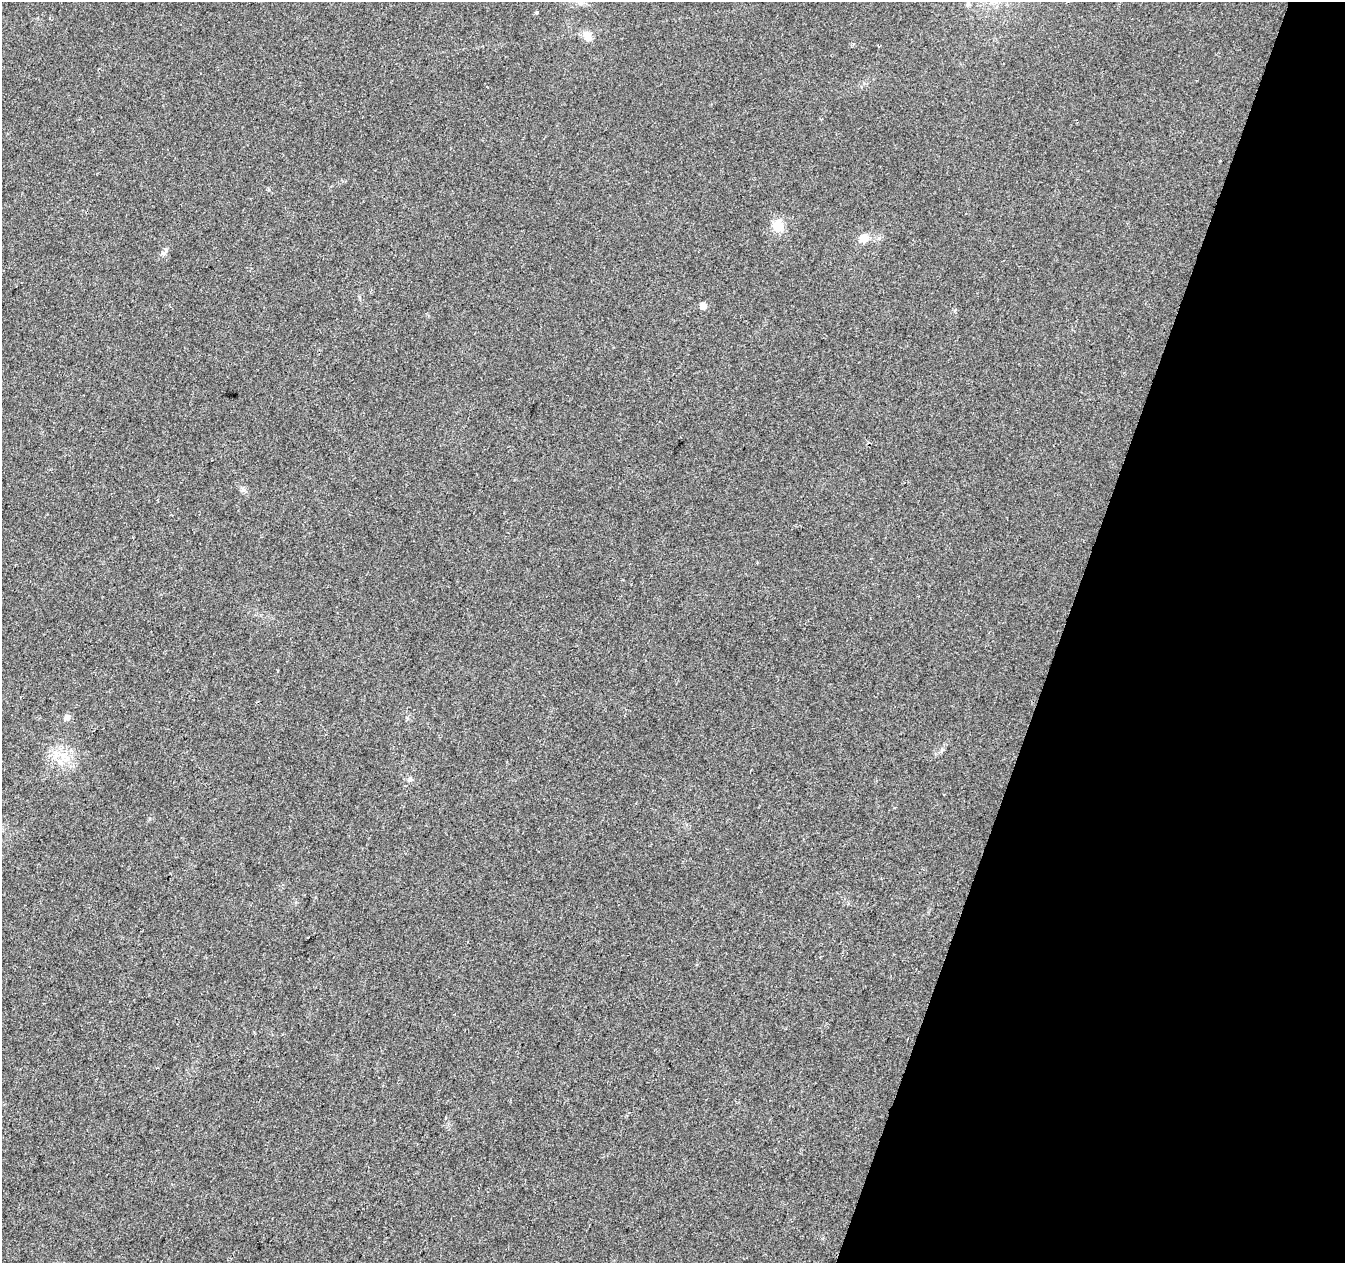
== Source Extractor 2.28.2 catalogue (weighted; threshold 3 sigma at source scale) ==
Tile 8 of 4 x 4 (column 4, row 2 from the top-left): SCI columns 4030-5372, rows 2737-3997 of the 5380 x 5537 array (HDU 1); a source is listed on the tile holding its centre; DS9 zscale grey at full resolution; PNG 1347 x 1265 px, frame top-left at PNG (2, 2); no overlay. Shown black and unused: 21% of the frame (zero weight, under 2 of 3 exposures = <1% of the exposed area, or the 3 px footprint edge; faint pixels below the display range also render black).
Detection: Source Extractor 2.28.2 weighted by HDU 2 'WHT'; one run over the whole footprint, this tile lists its part. Background 0.0263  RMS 0.0056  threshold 0.0254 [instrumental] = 3 sigma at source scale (4.5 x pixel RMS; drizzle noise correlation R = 1.50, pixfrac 1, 0.0396/0.0396 arcsec/px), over >= 5 px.
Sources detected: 13; all 13 listed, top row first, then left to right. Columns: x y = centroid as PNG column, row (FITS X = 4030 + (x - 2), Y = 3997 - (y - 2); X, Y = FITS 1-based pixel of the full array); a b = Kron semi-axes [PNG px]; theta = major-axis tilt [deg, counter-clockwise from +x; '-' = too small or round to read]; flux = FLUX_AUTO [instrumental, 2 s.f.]
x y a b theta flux
968 4 7 6 - 1.4
537 12 4 3 - 0.83
587 36 15 10 -74 4.4
778 226 6 6 - 24
864 238 11 9 22 5.9
879 238 6 4 45 1.1
164 253 8 5 62 1.6
703 305 5 5 - 4.8
67 717 8 7 - 2.2
941 750 6 4 69 1
57 755 8 5 1 2.3
67 758 7 4 -71 1.8
410 780 7 4 0 1
Unlisted compact peaks at least as high as the median listed source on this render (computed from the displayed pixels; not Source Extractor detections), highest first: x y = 243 490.